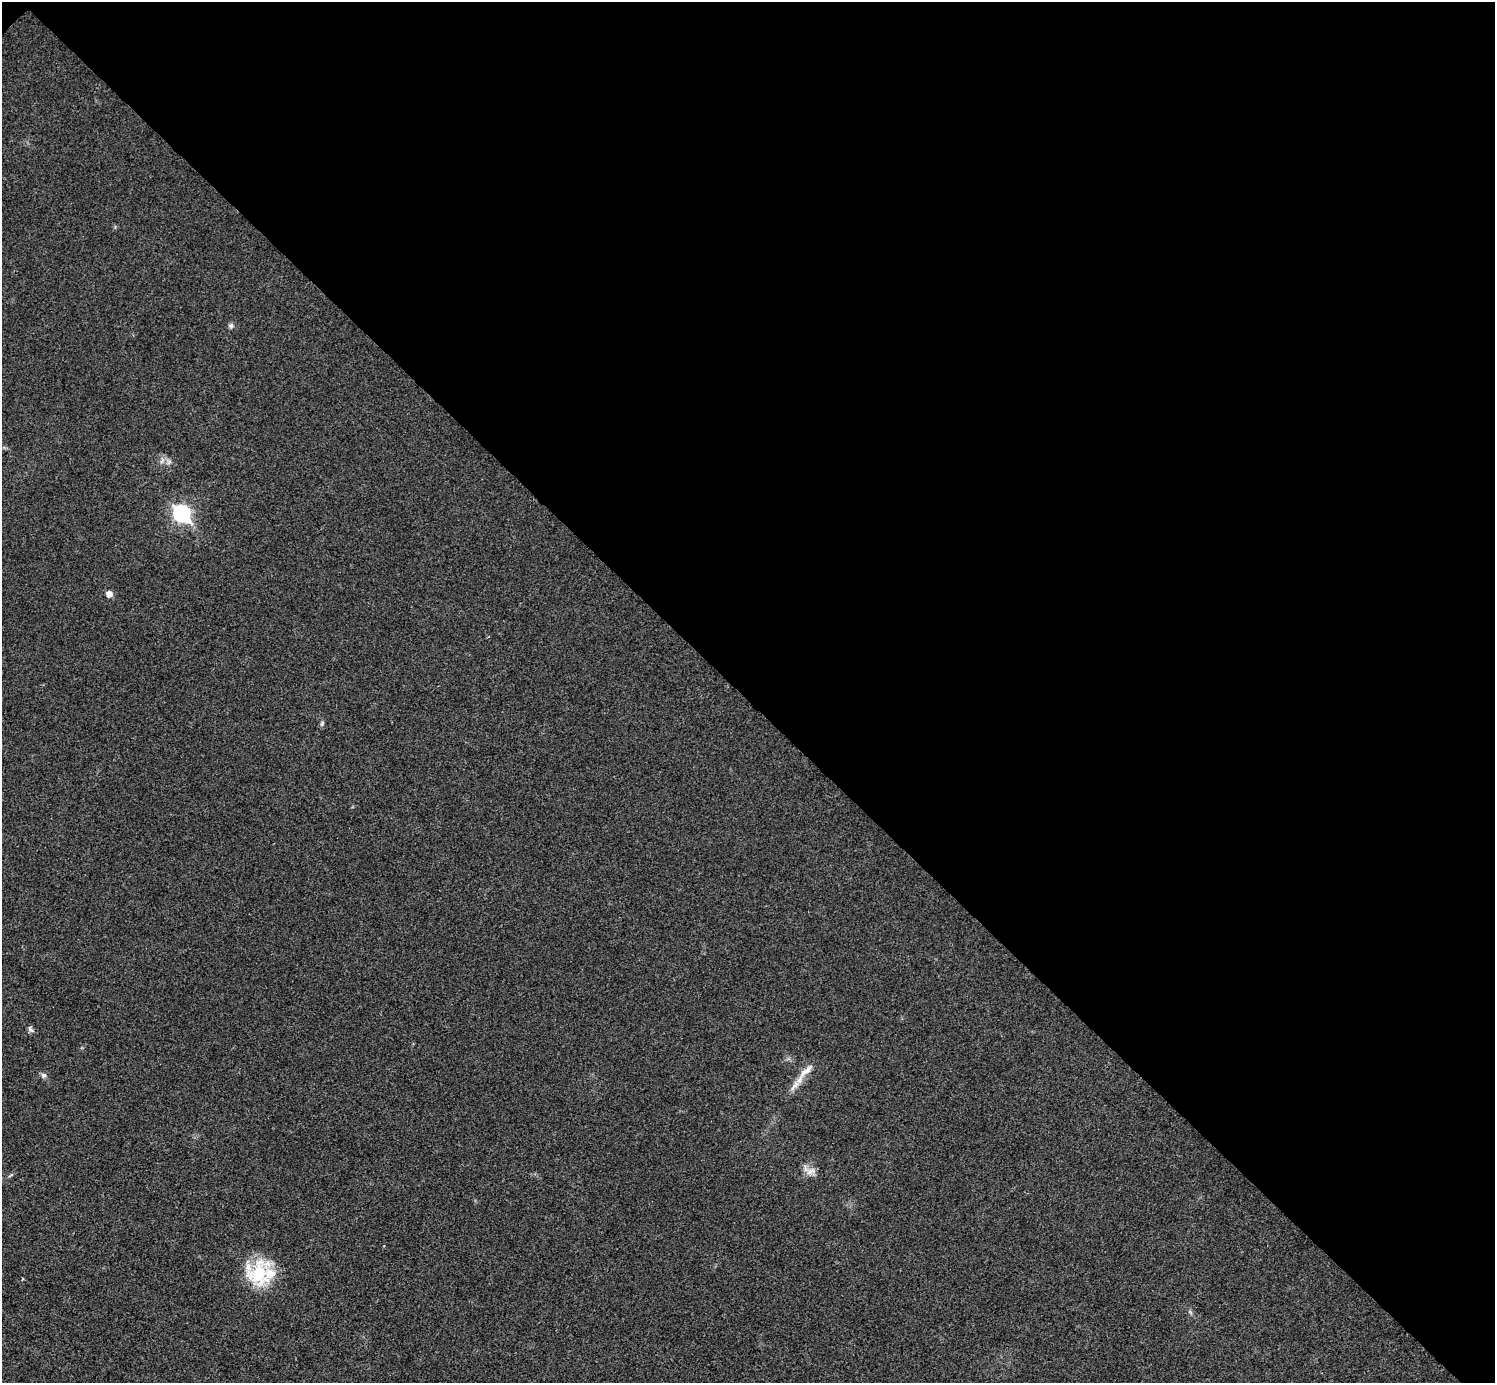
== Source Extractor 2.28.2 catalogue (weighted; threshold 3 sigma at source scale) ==
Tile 3 of 4 x 4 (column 3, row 1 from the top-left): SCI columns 2994-4486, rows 4445-5825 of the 5983 x 5983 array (HDU 1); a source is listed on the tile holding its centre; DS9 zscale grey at full resolution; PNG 1497 x 1385 px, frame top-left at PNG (2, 2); no overlay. Shown black and unused: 51% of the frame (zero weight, under 3 of 4 exposures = <1% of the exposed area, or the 3 px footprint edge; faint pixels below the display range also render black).
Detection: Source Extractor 2.28.2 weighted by HDU 2 'WHT'; one run over the whole footprint, this tile lists its part. Background 0.0211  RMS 0.0055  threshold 0.0246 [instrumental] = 3 sigma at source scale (4.5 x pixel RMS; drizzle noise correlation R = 1.50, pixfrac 1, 0.05/0.05 arcsec/px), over >= 5 px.
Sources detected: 12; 2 inside a brighter listed object's ellipse — not listed separately; the other 10 listed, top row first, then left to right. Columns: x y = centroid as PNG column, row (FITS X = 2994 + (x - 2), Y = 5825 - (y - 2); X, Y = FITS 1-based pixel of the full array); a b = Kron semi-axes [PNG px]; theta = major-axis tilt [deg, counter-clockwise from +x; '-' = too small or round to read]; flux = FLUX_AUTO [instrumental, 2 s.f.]
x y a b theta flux
231 326 8 6 -76 1.2
162 461 8 4 53 1.4
182 513 8 7 - 140
109 594 5 5 - 4.2
322 723 6 4 49 0.87
30 1029 10 6 -56 1.5
806 1071 25 7 42 5.7
44 1075 8 7 - 1.6
811 1171 14 8 34 3.7
258 1273 36 27 67 28